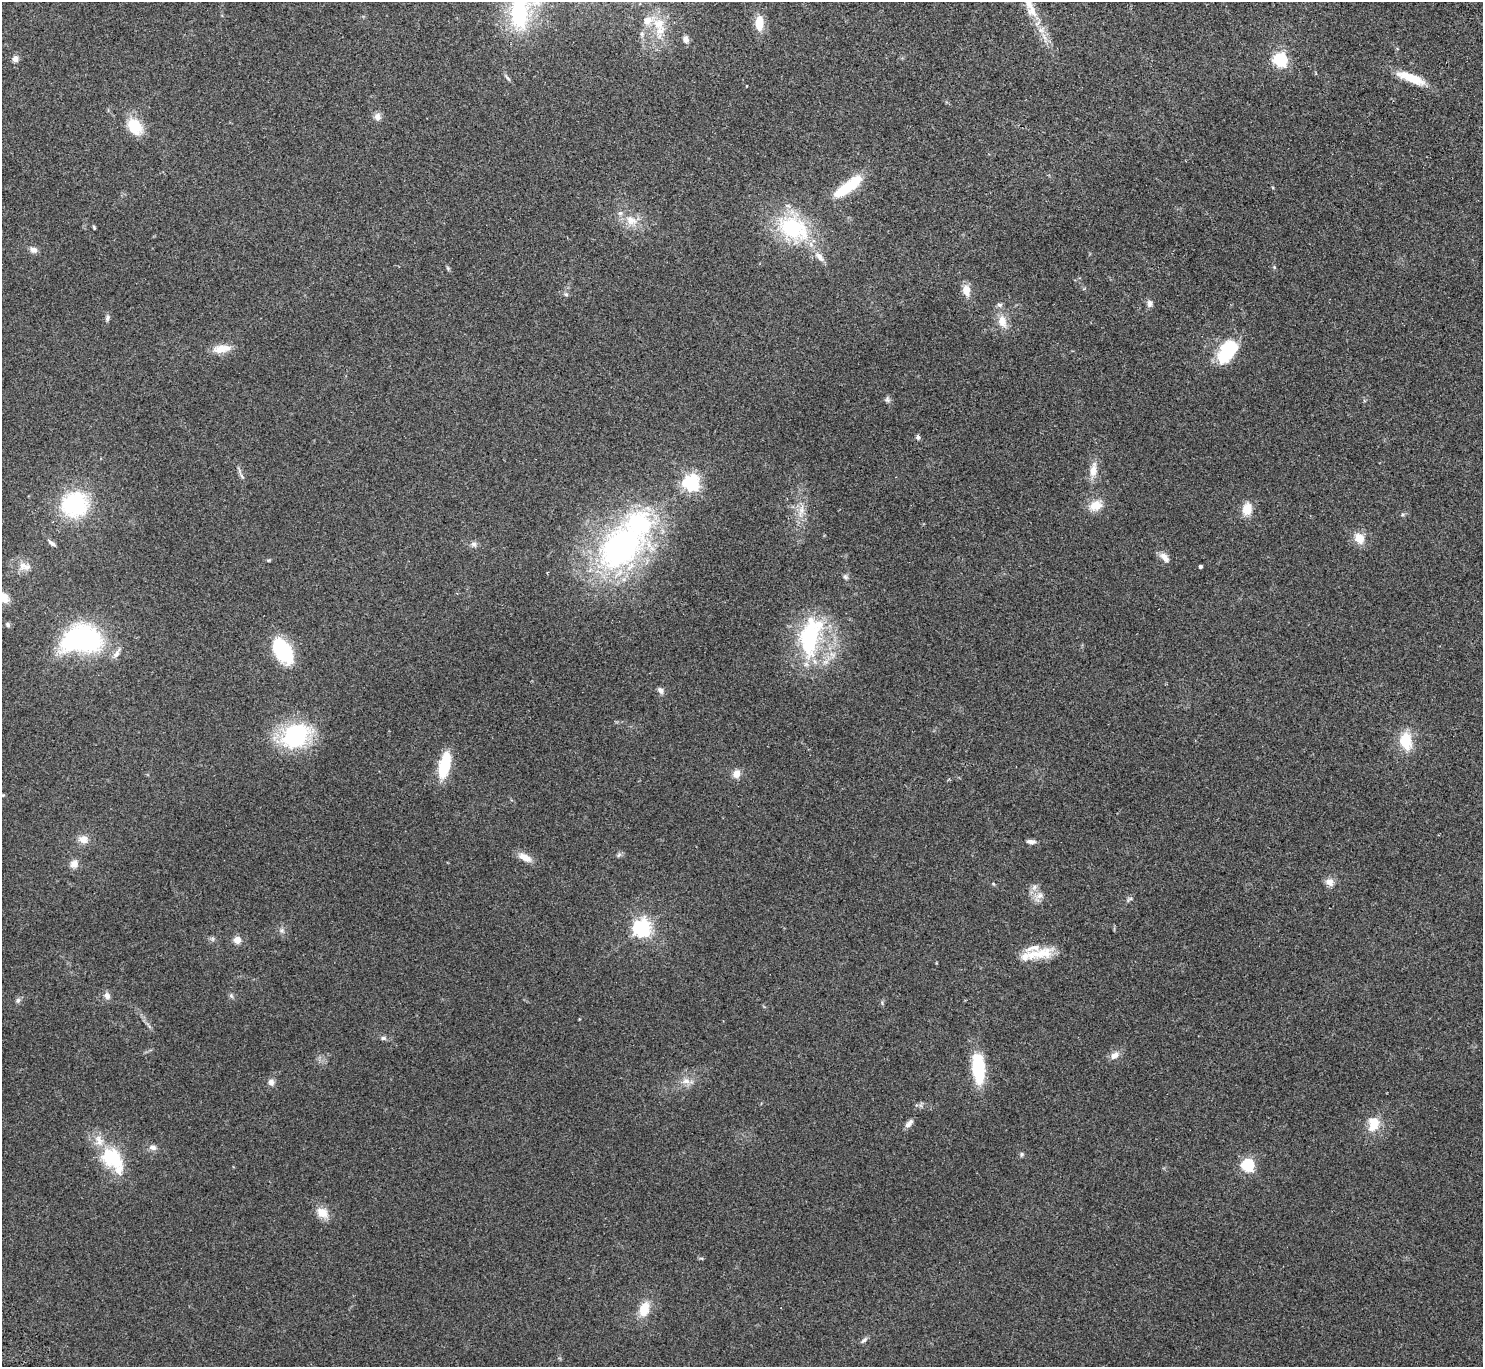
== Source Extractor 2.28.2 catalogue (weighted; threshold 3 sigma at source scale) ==
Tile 10 of 4 x 4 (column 2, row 3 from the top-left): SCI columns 1531-3011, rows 1567-2931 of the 6025 x 5999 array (HDU 1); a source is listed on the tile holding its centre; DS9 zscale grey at full resolution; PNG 1485 x 1369 px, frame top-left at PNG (2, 2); no overlay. Shown black and unused: <1% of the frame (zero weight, under 2 of 3 exposures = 3% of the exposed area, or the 3 px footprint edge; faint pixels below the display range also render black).
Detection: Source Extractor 2.28.2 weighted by HDU 2 'WHT'; one run over the whole footprint, this tile lists its part. Background 0.0987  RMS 0.0088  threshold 0.0396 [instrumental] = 3 sigma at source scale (4.5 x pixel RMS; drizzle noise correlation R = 1.50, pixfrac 1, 0.05/0.05 arcsec/px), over >= 5 px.
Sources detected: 98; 1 inside a brighter object's white glare — not listed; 10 inside a brighter listed object's ellipse — not listed separately; the other 87 listed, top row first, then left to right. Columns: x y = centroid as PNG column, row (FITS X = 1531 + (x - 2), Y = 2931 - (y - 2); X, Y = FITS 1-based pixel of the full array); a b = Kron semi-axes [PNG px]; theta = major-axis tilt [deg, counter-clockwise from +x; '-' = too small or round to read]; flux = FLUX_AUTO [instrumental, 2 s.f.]
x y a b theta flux
519 13 37 20 89 82
759 23 15 8 89 15
659 24 18 17 - 19
686 39 8 7 - 4.3
15 59 7 7 - 4.1
1280 59 6 6 - 180
508 78 11 4 -50 2
1411 78 32 9 -21 21
746 86 3 2 - 0.48
377 117 10 9 - 4.2
134 126 16 12 -53 28
847 187 35 10 35 37
631 220 19 11 -29 12
94 227 5 3 - 0.99
793 228 41 29 -31 75
33 250 9 8 - 4
1274 267 5 4 - 1
966 290 13 9 -86 9
566 294 6 5 - 1.6
1149 304 10 7 -89 3.3
999 305 7 6 - 2
107 318 8 6 73 2.2
1002 321 17 11 -76 11
222 349 22 10 9 12
1228 351 27 16 54 44
887 399 9 6 -79 2.2
918 437 6 5 - 2.1
1093 470 20 9 82 9.9
242 477 9 4 -62 2
691 483 6 6 - 310
74 504 26 24 25 80
1096 505 17 12 21 12
1247 509 15 10 80 12
801 511 14 4 67 5
1359 538 12 10 -60 12
52 543 10 5 -36 2.9
474 544 8 6 0 2.7
621 548 49 34 47 260
1165 557 15 8 -46 5.6
268 560 5 4 - 0.93
25 566 18 10 -11 8.3
1200 566 4 3 - 2.2
845 577 8 5 -45 1.8
4 598 14 9 -49 9.5
8 625 7 6 - 1.8
810 636 60 27 78 90
85 639 29 22 -35 140
283 651 22 13 -58 70
116 653 18 6 57 4.6
661 690 9 6 -45 3.1
295 736 18 14 32 120
1406 741 19 12 -82 25
444 765 23 10 77 40
736 773 9 7 66 7.4
3 795 5 4 - 0.86
83 839 12 10 -1 7.2
1031 842 10 5 -4 3.3
619 855 9 3 45 1.5
525 857 18 8 -29 8.7
74 864 11 10 - 5.5
1330 882 11 10 - 5.9
993 884 5 3 - 0.83
1034 887 9 6 69 3.5
1039 896 12 7 32 5.2
1129 899 11 4 42 1.9
642 928 6 6 - 350
281 930 7 6 - 2.2
213 939 7 4 -71 1.3
237 940 5 5 - 10
1044 953 29 14 22 19
107 996 10 8 -67 3.7
231 996 7 5 -68 1.7
18 1000 8 6 74 2.1
383 1038 7 5 1 2
1114 1055 13 9 38 5.5
978 1066 27 10 -87 62
686 1081 11 9 -17 6
271 1082 8 7 - 3.8
909 1123 13 6 47 3.7
1373 1124 19 14 77 16
153 1147 11 7 -12 3.7
1022 1154 7 5 74 1.4
112 1158 32 24 -38 43
1248 1165 6 5 - 140
322 1213 14 13 - 11
644 1309 16 10 72 17
864 1340 11 5 39 2.2
Isophote crosses this tile's border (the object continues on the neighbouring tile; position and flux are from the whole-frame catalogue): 2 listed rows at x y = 519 13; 4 598